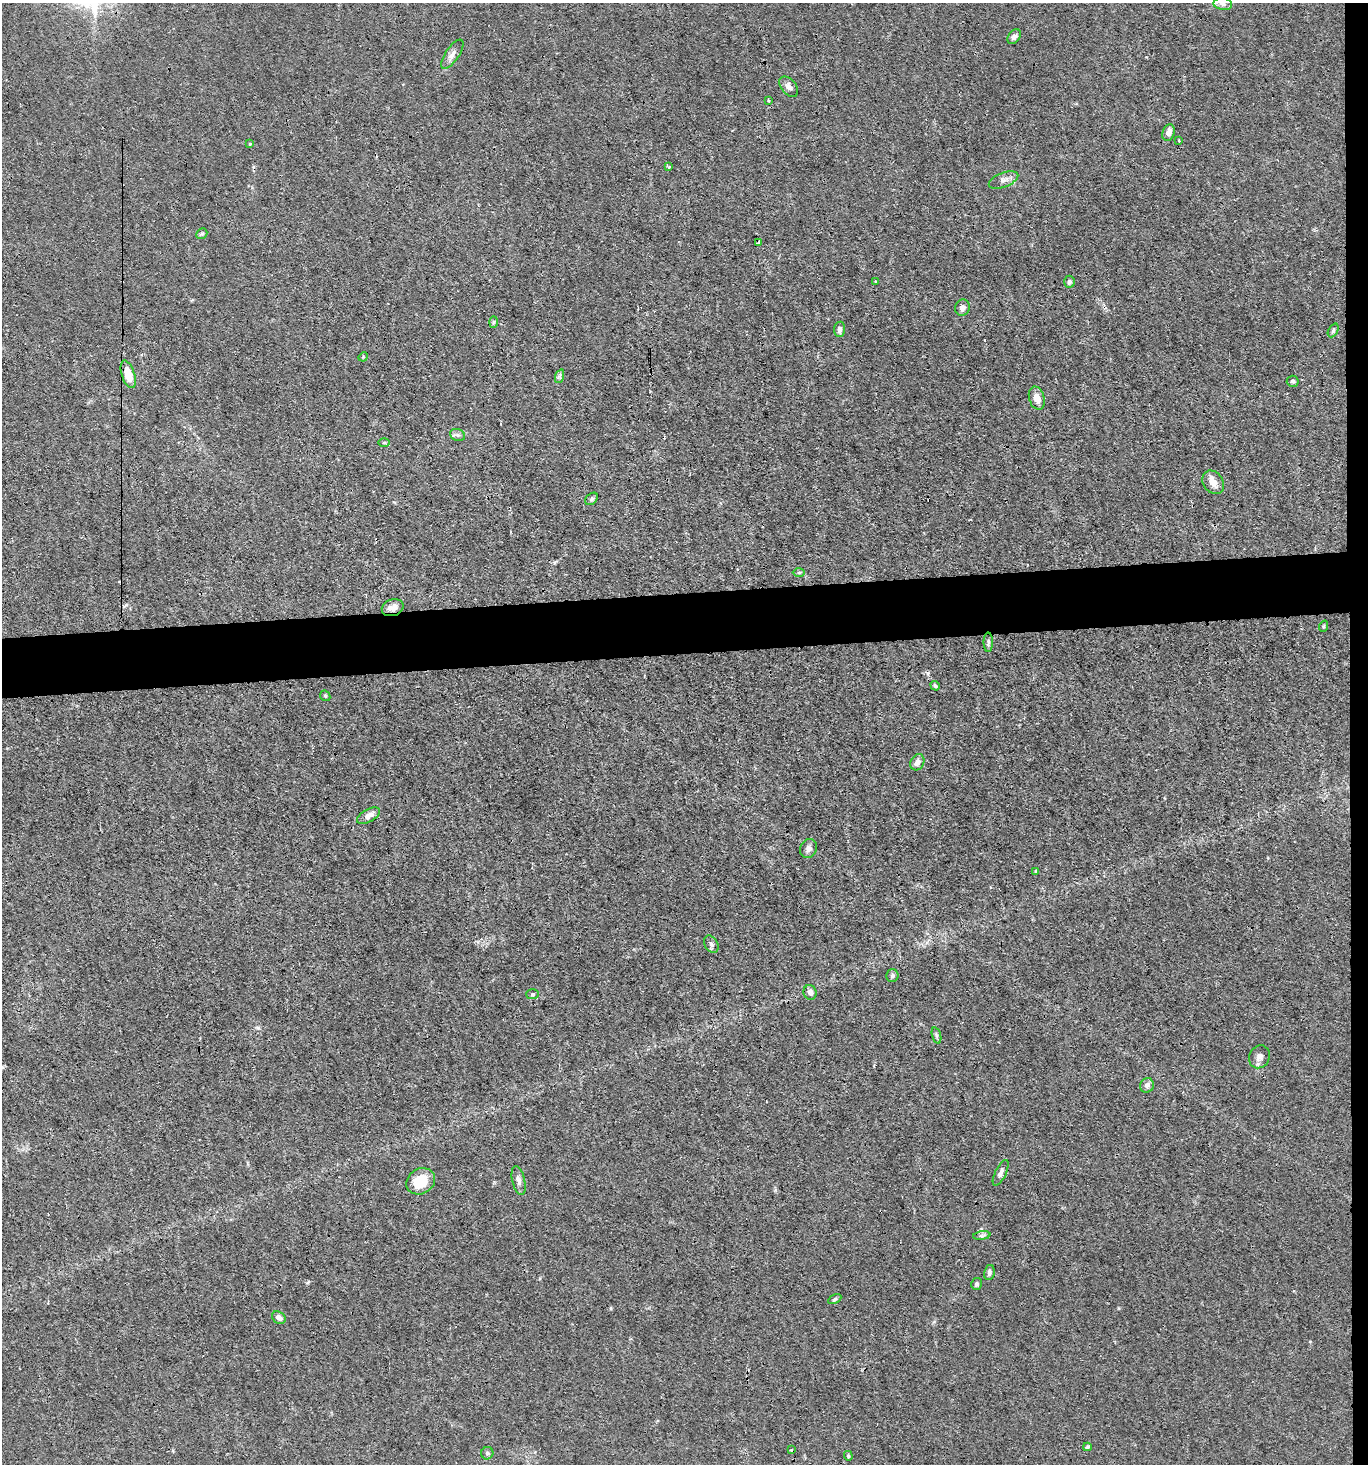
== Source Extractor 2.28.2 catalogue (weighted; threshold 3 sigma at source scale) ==
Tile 6 of 3 x 3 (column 3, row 2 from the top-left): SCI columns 2869-4234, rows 1462-2923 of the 4355 x 4384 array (HDU 1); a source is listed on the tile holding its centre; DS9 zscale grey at full resolution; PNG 1370 x 1466 px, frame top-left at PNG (2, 3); each listed source drawn as its Kron ellipse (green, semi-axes under 4 px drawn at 4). Shown black and unused: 6% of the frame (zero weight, under 3 of 4 exposures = <1% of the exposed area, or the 3 px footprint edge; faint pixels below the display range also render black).
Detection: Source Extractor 2.28.2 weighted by HDU 2 'WHT'; one run over the whole footprint, this tile lists its part. Background 0.0192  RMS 0.0031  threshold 0.0141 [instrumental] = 3 sigma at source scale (4.5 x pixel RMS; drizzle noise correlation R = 1.50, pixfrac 1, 0.05/0.05 arcsec/px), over >= 5 px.
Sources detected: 60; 3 cosmic-ray / hot-pixel residue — neither listed nor drawn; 1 inside a brighter listed object's ellipse — not listed separately; the other 56 listed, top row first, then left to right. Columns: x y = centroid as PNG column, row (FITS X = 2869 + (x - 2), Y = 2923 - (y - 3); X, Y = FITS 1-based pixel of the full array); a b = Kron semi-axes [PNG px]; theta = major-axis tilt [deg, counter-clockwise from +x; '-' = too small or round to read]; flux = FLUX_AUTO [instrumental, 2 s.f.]
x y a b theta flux
1223 4 9 6 -10 1.3
1014 37 8 5 54 1
452 54 17 6 56 1.8
789 87 12 7 -51 1.6
768 100 3 3 - 0.38
1169 133 8 6 72 2.1
1179 140 3 3 - 0.67
250 144 4 4 - 0.29
669 167 3 3 - 0.43
1004 180 15 7 21 1.7
202 234 6 5 - 0.53
759 242 4 2 - 0.29
875 281 3 3 - 0.61
1069 282 6 5 - 0.8
962 308 8 7 - 1.2
494 322 6 4 88 0.42
840 329 7 5 85 1.5
1333 330 7 4 64 0.6
363 357 5 4 - 0.33
128 374 14 6 -72 6.7
560 376 7 4 71 0.69
1293 381 6 5 - 0.63
1037 398 12 7 -74 2.7
457 435 8 6 -20 0.84
384 443 6 4 0 0.43
1213 482 13 10 -54 2.6
592 499 7 5 42 0.68
799 573 6 4 2 0.4
393 608 11 8 20 2.3
1324 626 6 3 71 0.35
988 642 10 4 90 0.75
935 686 5 4 - 0.58
325 696 6 4 -45 0.46
917 762 8 6 61 1.7
369 816 13 6 30 2.2
809 848 10 8 64 1.3
1036 871 4 4 - 0.39
711 944 9 6 -61 1
892 976 6 6 - 0.87
810 992 7 6 - 1.5
533 994 6 5 - 0.54
937 1035 8 4 -71 0.63
1259 1057 12 10 64 1.8
1147 1085 7 7 - 1.4
1001 1173 14 5 64 1.4
421 1181 15 12 30 7.8
519 1181 14 6 -76 1.6
982 1236 9 4 8 0.69
989 1272 8 5 79 0.89
976 1284 6 5 - 0.61
835 1299 7 4 28 0.44
279 1318 7 5 -33 2
1087 1447 4 3 - 0.51
791 1450 3 3 - 0.31
487 1453 6 6 - 0.68
848 1456 5 3 - 0.36
Overlapping masked pixels (flux is a lower limit): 1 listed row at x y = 393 608